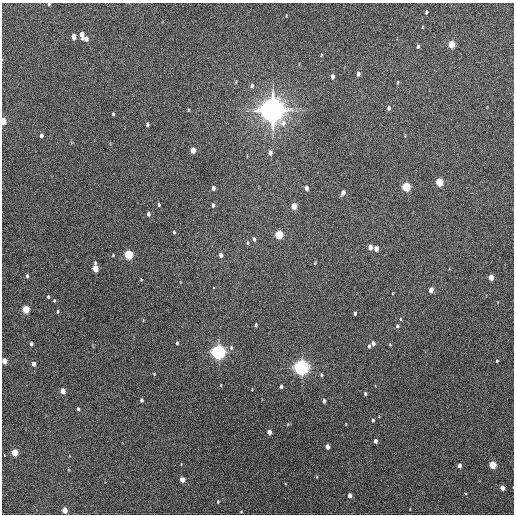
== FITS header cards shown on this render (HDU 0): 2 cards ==
NAXIS1  =                  512 / Axis length
NAXIS2  =                  512 / Axis length

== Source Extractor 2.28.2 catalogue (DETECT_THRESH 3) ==
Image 512 x 512 px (HDU 0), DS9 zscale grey, 1 PNG px = 1 image px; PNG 516 x 516 px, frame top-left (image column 1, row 512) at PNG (2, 3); no overlay
Background 292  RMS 17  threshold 49.6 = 3 sigma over >= 5 px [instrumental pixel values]
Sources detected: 86; all 86 listed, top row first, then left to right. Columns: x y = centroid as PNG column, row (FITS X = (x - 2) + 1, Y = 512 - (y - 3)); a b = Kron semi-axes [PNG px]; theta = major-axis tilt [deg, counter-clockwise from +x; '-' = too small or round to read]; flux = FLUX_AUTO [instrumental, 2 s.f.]
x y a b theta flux
49 4 3 3 - 1.5e+03
426 12 4 3 - 1.5e+03
81 34 6 3 -85 6.4e+03
73 36 5 4 - 9.5e+03
86 39 5 5 - 5.5e+03
451 44 5 4 - 2.7e+04
418 46 5 3 - 1.7e+03
321 55 4 3 - 9.1e+02
358 74 6 4 79 3.2e+03
332 76 6 4 -88 4.3e+03
397 82 6 3 81 1.0e+03
252 85 6 5 - 2.9e+03
389 108 6 4 80 2.8e+03
188 110 4 3 - 9.5e+02
272 110 9 8 - 1.5e+06
113 114 4 2 - 1.3e+03
3 121 5 3 - 2.4e+04
147 125 4 3 - 2.2e+03
41 136 5 3 - 2.9e+03
193 150 5 4 - 1.1e+04
270 153 5 4 - 5.8e+03
439 182 5 4 - 3.9e+04
406 187 5 4 - 5.6e+04
213 188 5 4 - 3.6e+03
306 188 6 4 -84 3.5e+03
343 193 6 4 70 4.3e+03
159 204 4 3 - 1.6e+03
213 205 5 3 - 2.0e+03
294 206 5 4 - 1.4e+04
148 214 5 4 - 2.8e+03
174 232 4 3 - 1.3e+03
279 235 5 4 - 4.6e+04
254 239 5 4 - 2.6e+03
247 243 5 3 - 1.2e+03
370 247 5 4 - 6.0e+03
376 249 5 4 - 6.5e+03
113 255 4 3 - 9.8e+02
128 255 5 4 - 6.1e+04
221 255 5 4 - 4.3e+03
95 268 6 4 -88 1.8e+04
27 276 5 3 - 1.9e+03
491 277 5 4 - 1.1e+04
214 288 3 2 - 6.8e+03
431 290 5 4 - 7.9e+03
393 293 4 3 - 7.7e+02
48 297 4 3 - 1.3e+03
54 300 4 3 - 1.4e+03
25 309 5 4 - 3.2e+04
57 311 5 3 - 1.3e+03
355 313 4 3 - 2.2e+03
400 319 4 3 - 8.7e+02
256 325 4 3 - 1.4e+03
397 326 5 4 - 1.7e+03
177 343 4 3 - 1.5e+03
373 343 4 4 - 3.8e+03
31 344 4 3 - 2.3e+03
369 346 6 4 75 1.9e+03
231 347 7 5 -89 2.2e+03
218 352 6 5 - 4.7e+05
4 361 4 4 - 1.0e+04
497 361 4 3 - 1.1e+03
34 364 4 4 - 5.7e+03
301 367 6 5 - 5.1e+05
154 374 4 3 - 8.1e+02
321 375 4 3 - 1.4e+03
221 385 4 2 - 7.3e+02
281 386 4 3 - 2.7e+03
63 391 4 4 - 1.2e+04
365 393 4 3 - 1.7e+03
141 400 4 3 - 2.2e+03
324 401 4 3 - 3.0e+03
78 409 3 3 - 1.7e+03
373 420 5 4 - 1.7e+03
269 432 4 4 - 6.7e+03
375 441 4 3 - 4.3e+03
327 446 4 4 - 5.7e+03
14 452 4 4 - 2.5e+04
4 455 3 3 - 6.5e+03
459 465 4 4 - 4.4e+03
493 465 5 4 - 3.1e+04
182 479 4 4 - 1.0e+04
502 488 4 4 - 7.2e+03
350 495 4 4 - 5.4e+03
218 501 5 4 - 1.3e+03
64 510 4 4 - 1.2e+04
241 512 5 3 - 8.0e+02
At the frame edge (FLAGS 8, measured only in part): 3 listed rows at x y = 49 4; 3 121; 4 361